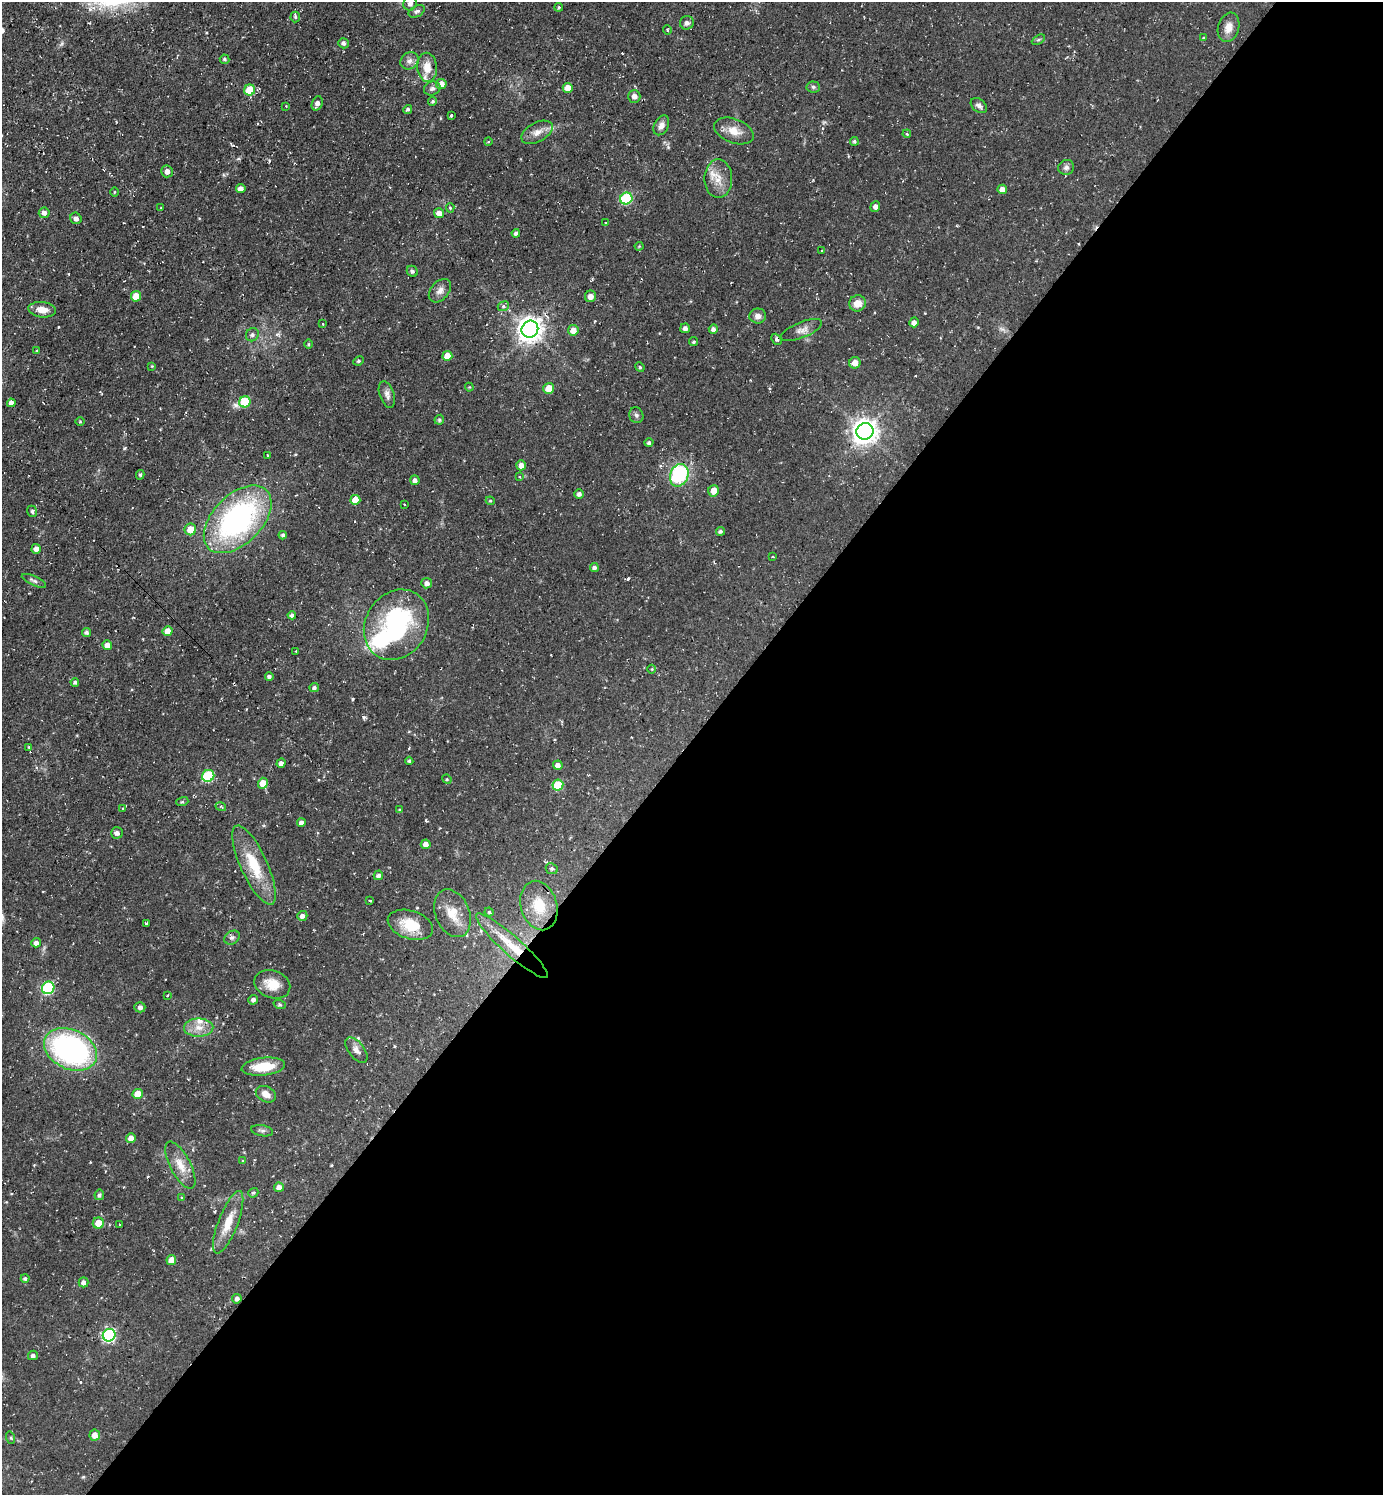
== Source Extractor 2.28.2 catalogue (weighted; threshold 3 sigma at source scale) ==
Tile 12 of 4 x 4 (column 4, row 3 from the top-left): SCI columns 4297-5677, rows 1494-2986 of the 5974 x 5972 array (HDU 1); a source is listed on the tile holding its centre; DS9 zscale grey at full resolution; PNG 1385 x 1497 px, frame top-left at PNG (2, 2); each listed source drawn as its Kron ellipse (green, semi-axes under 4 px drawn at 4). Shown black and unused: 51% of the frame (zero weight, under 2 of 3 exposures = <1% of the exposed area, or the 3 px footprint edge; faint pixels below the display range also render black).
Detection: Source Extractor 2.28.2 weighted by HDU 2 'WHT'; one run over the whole footprint, this tile lists its part. Background 0.0531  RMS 0.0061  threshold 0.0274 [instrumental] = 3 sigma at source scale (4.5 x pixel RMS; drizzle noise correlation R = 1.50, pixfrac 1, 0.05/0.05 arcsec/px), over >= 5 px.
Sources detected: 181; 1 too faint to see at this stretch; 1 inside a brighter object's white glare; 4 cosmic-ray / hot-pixel residue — neither listed nor drawn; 2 inside a brighter listed object's ellipse — not listed separately; the other 173 listed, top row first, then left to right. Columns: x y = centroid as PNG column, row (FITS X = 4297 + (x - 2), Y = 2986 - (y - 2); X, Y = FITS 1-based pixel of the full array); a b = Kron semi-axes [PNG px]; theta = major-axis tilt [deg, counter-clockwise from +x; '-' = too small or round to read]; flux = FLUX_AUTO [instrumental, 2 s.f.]
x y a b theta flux
410 3 7 6 - 2.5
559 7 4 4 - 0.74
417 11 8 5 27 1.4
295 17 5 5 - 0.91
687 23 7 6 - 2.1
1229 27 15 10 74 5.4
667 30 4 3 - 0.58
1204 38 4 4 - 0.88
1038 40 7 4 30 0.97
343 43 5 5 - 1.6
225 59 5 5 - 1
409 61 10 8 40 3
427 67 14 10 -86 7.9
441 84 5 5 - 5.3
813 87 7 5 -5 1.1
432 88 8 7 - 1.6
568 88 5 5 - 7.4
250 90 5 5 - 17
634 96 6 6 - 2.5
433 101 4 4 - 0.97
317 103 7 5 71 2.3
286 106 3 2 - 0.4
979 106 9 6 -39 2
408 109 4 4 - 1.1
451 115 3 3 - 8.8
661 125 10 7 62 3.4
734 131 21 12 -21 7.8
537 132 17 9 27 5.2
907 134 4 3 - 0.62
854 141 4 4 - 0.97
488 142 4 3 - 0.48
1066 167 8 7 - 1.9
167 171 6 6 - 2.8
718 179 19 14 -90 9
241 189 5 4 - 3.2
1002 189 5 5 - 3.9
114 192 5 3 - 0.53
626 198 6 5 - 49
875 206 6 5 - 2
161 208 3 2 - 0.51
450 208 5 4 - 0.93
44 213 5 5 - 2.2
439 213 5 5 - 3.7
76 218 6 5 - 2
605 223 3 3 - 0.58
516 233 4 3 - 1.4
639 246 4 4 - 0.59
822 250 3 2 - 0.42
412 271 6 5 - 1.1
440 291 13 9 48 3.4
136 296 5 5 - 10
591 296 6 5 - 3.5
857 303 8 8 - 6
503 306 6 4 23 1.2
42 310 14 7 -6 5.9
758 316 8 7 - 3
914 322 5 4 - 2.9
323 324 3 3 - 0.63
685 328 5 5 - 1.9
530 329 9 8 - 540
713 329 4 4 - 1.7
573 330 5 5 - 5.8
801 330 22 7 22 4.2
252 335 7 6 - 1.6
777 339 6 4 -48 1.6
693 342 4 4 - 0.94
309 344 5 3 - 0.63
37 351 4 3 - 0.56
447 356 5 5 - 8.7
359 361 5 4 - 0.85
855 363 6 5 - 5
152 366 4 4 - 0.49
640 367 5 4 - 0.75
469 387 4 4 - 0.54
549 388 5 5 - 9.3
387 394 14 7 -70 2.9
245 402 5 5 - 23
11 403 4 4 - 2.6
636 415 8 7 - 1.5
439 420 5 4 - 1.1
80 422 5 3 - 0.56
865 431 9 8 - 540
649 443 4 4 - 1.3
268 455 3 3 - 1.1
521 465 5 4 - 4
140 475 5 3 - 0.89
679 475 11 9 69 50
519 476 3 3 - 1.1
415 480 5 4 - 2.1
714 491 5 5 - 6.3
579 494 4 4 - 1.9
355 500 5 5 - 7.9
490 501 4 4 - 0.67
404 504 3 2 - 0.45
32 511 6 4 -68 1.2
238 519 41 24 45 130
190 529 6 6 - 8.9
720 531 4 4 - 1.3
283 535 4 4 - 1.4
36 549 5 4 - 2.6
773 557 3 2 - 0.5
594 568 4 4 - 1.9
34 581 13 4 -24 1.8
427 583 5 5 - 2.3
292 615 4 4 - 1.7
396 625 37 30 57 78
168 631 5 5 - 6.3
86 633 4 4 - 1.2
107 645 5 4 - 4.7
296 651 3 3 - 0.81
652 669 4 3 - 0.62
269 677 4 4 - 1.8
75 682 4 4 - 1.1
314 688 5 4 - 1.4
29 747 4 3 - 0.62
409 761 4 4 - 0.94
281 763 5 4 - 2.4
558 765 5 4 - 3.2
208 776 6 5 - 42
447 779 5 4 - 0.7
263 783 5 5 - 7.7
558 785 5 5 - 23
182 802 6 4 17 0.87
221 807 5 3 - 0.64
122 808 3 2 - 0.39
400 810 4 4 - 1.1
301 823 4 4 - 2.4
117 833 6 5 - 1.8
426 844 5 4 - 3.5
254 865 43 13 -65 22
552 869 6 5 - 1.3
378 875 5 4 - 1.9
370 901 3 2 - 0.51
539 906 25 18 -74 17
489 912 4 4 - 0.81
452 913 25 17 -67 13
302 916 5 5 - 2.3
146 923 3 3 - 5.3
410 925 23 14 -18 16
232 938 8 6 35 1.6
36 943 5 4 - 2.8
512 946 47 9 -42 19
272 984 18 13 -20 10
48 988 6 6 - 61
167 996 4 2 - 0.5
253 1000 5 4 - 2.4
280 1005 6 4 -18 0.85
140 1007 5 5 - 1.9
199 1028 15 9 2 6.2
70 1049 28 19 -25 130
356 1050 15 8 -52 3.3
263 1067 22 9 6 17
138 1094 5 5 - 7.7
266 1094 10 7 -27 4.4
262 1131 11 5 -10 1.7
131 1138 5 4 - 4.2
243 1161 4 4 - 0.76
180 1165 26 10 -62 9
279 1187 5 4 - 3
253 1193 5 4 - 0.98
99 1195 5 4 - 1.2
182 1197 3 2 - 0.51
228 1222 33 9 69 12
98 1223 5 5 - 8.2
120 1224 3 2 - 0.83
171 1260 5 5 - 5.1
25 1278 4 4 - 1.3
83 1282 5 5 - 2.6
237 1299 5 4 - 1.7
109 1335 6 6 - 85
33 1355 5 5 - 1.9
95 1435 5 5 - 4.8
11 1438 6 4 -72 0.73
Overlapping masked pixels (flux is a lower limit): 1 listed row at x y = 512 946
Isophote crosses this tile's border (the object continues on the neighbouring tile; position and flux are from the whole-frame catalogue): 1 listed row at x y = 410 3